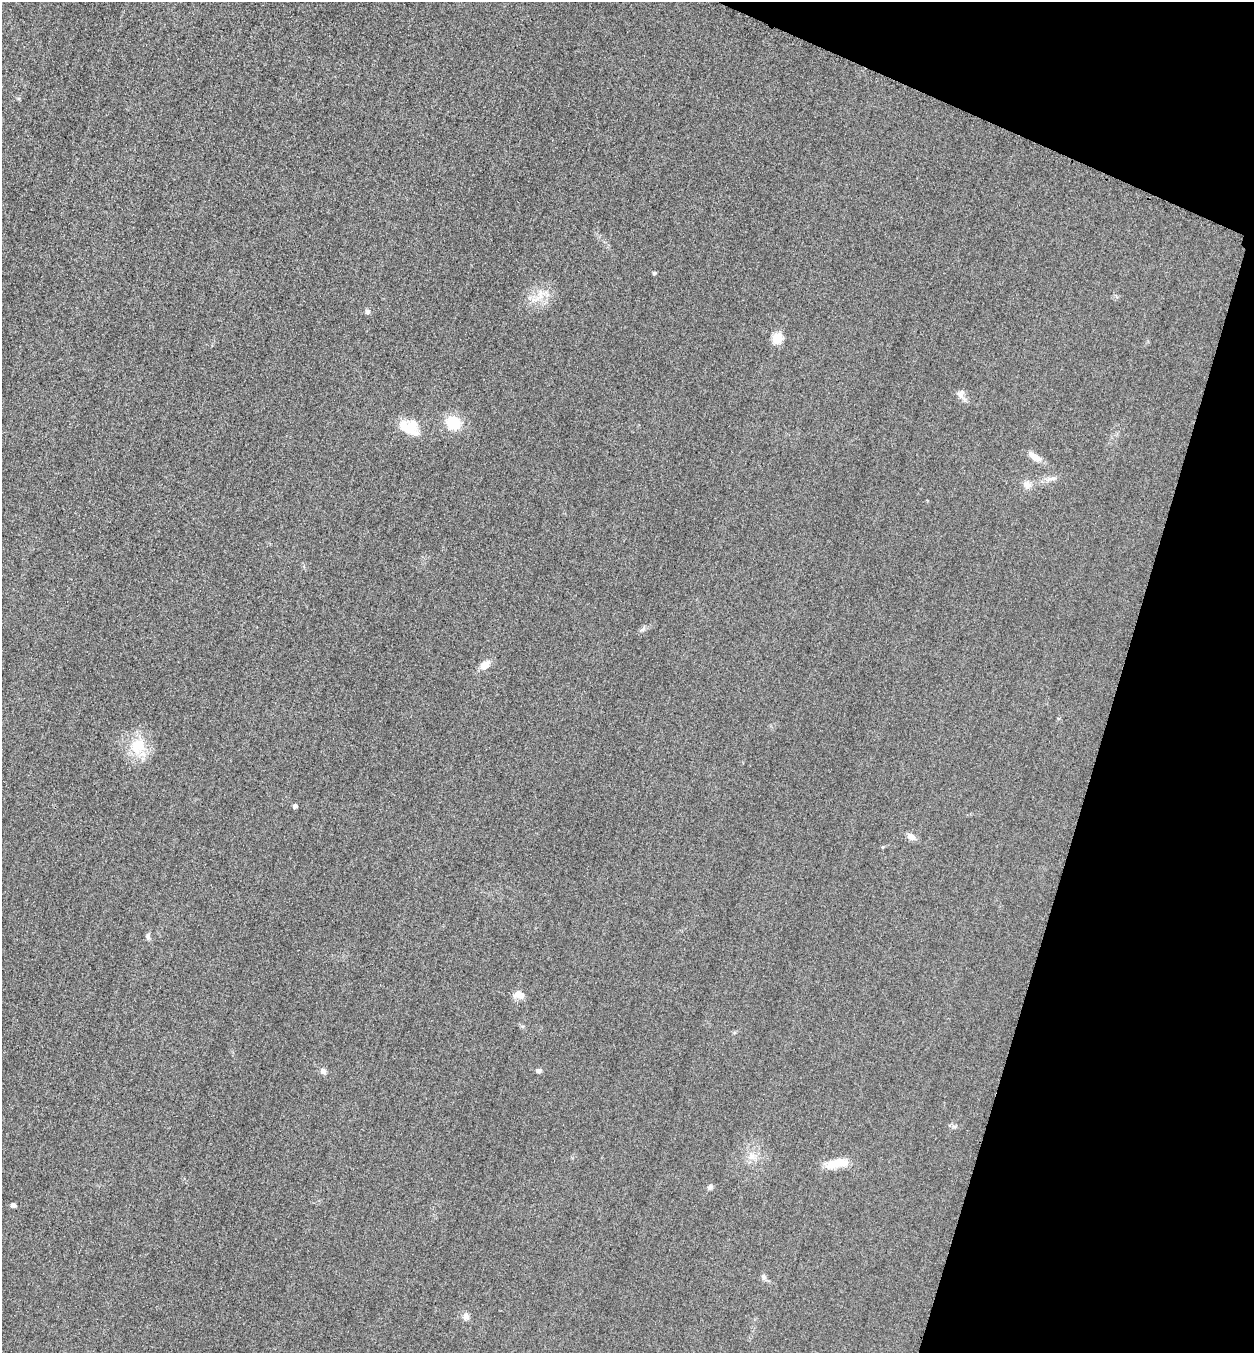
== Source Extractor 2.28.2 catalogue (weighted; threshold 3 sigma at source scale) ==
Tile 8 of 4 x 4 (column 4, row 2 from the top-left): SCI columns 3921-5172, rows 2725-4075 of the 5463 x 5449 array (HDU 1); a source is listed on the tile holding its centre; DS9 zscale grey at full resolution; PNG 1256 x 1355 px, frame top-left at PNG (2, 2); no overlay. Shown black and unused: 15% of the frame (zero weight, under 3 of 4 exposures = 3% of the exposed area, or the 3 px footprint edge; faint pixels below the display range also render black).
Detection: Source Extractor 2.28.2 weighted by HDU 2 'WHT'; one run over the whole footprint, this tile lists its part. Background 0.0756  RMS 0.017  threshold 0.0756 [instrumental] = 3 sigma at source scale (4.5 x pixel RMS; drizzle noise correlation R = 1.50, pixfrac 1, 0.05/0.05 arcsec/px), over >= 5 px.
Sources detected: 26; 1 inside a brighter object's white glare — not listed; the other 25 listed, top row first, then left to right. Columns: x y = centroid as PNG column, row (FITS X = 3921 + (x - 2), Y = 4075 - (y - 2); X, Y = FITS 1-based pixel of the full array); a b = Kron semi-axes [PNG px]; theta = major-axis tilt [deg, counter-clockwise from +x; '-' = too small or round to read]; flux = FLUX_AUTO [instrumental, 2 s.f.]
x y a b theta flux
654 273 4 4 - 2.7
540 295 18 6 -85 13
367 311 6 6 - 4.3
777 338 6 6 - 78
961 394 16 9 -66 9.5
453 423 19 16 -31 44
413 425 21 11 -71 27
1035 457 18 8 -33 15
1050 479 19 6 18 11
1027 484 12 10 -22 11
485 665 13 8 36 15
138 746 24 21 47 52
295 806 4 4 - 6.6
911 836 12 7 -32 9.7
147 937 9 5 -69 4
518 995 15 9 -1 12
323 1071 7 6 - 7.7
539 1071 7 6 - 4.1
954 1126 8 4 8 3.8
751 1156 11 10 - 14
837 1163 27 10 11 33
710 1187 7 6 - 4.5
13 1205 4 4 - 7.2
763 1277 8 6 -75 5.3
466 1317 10 8 -81 7.2